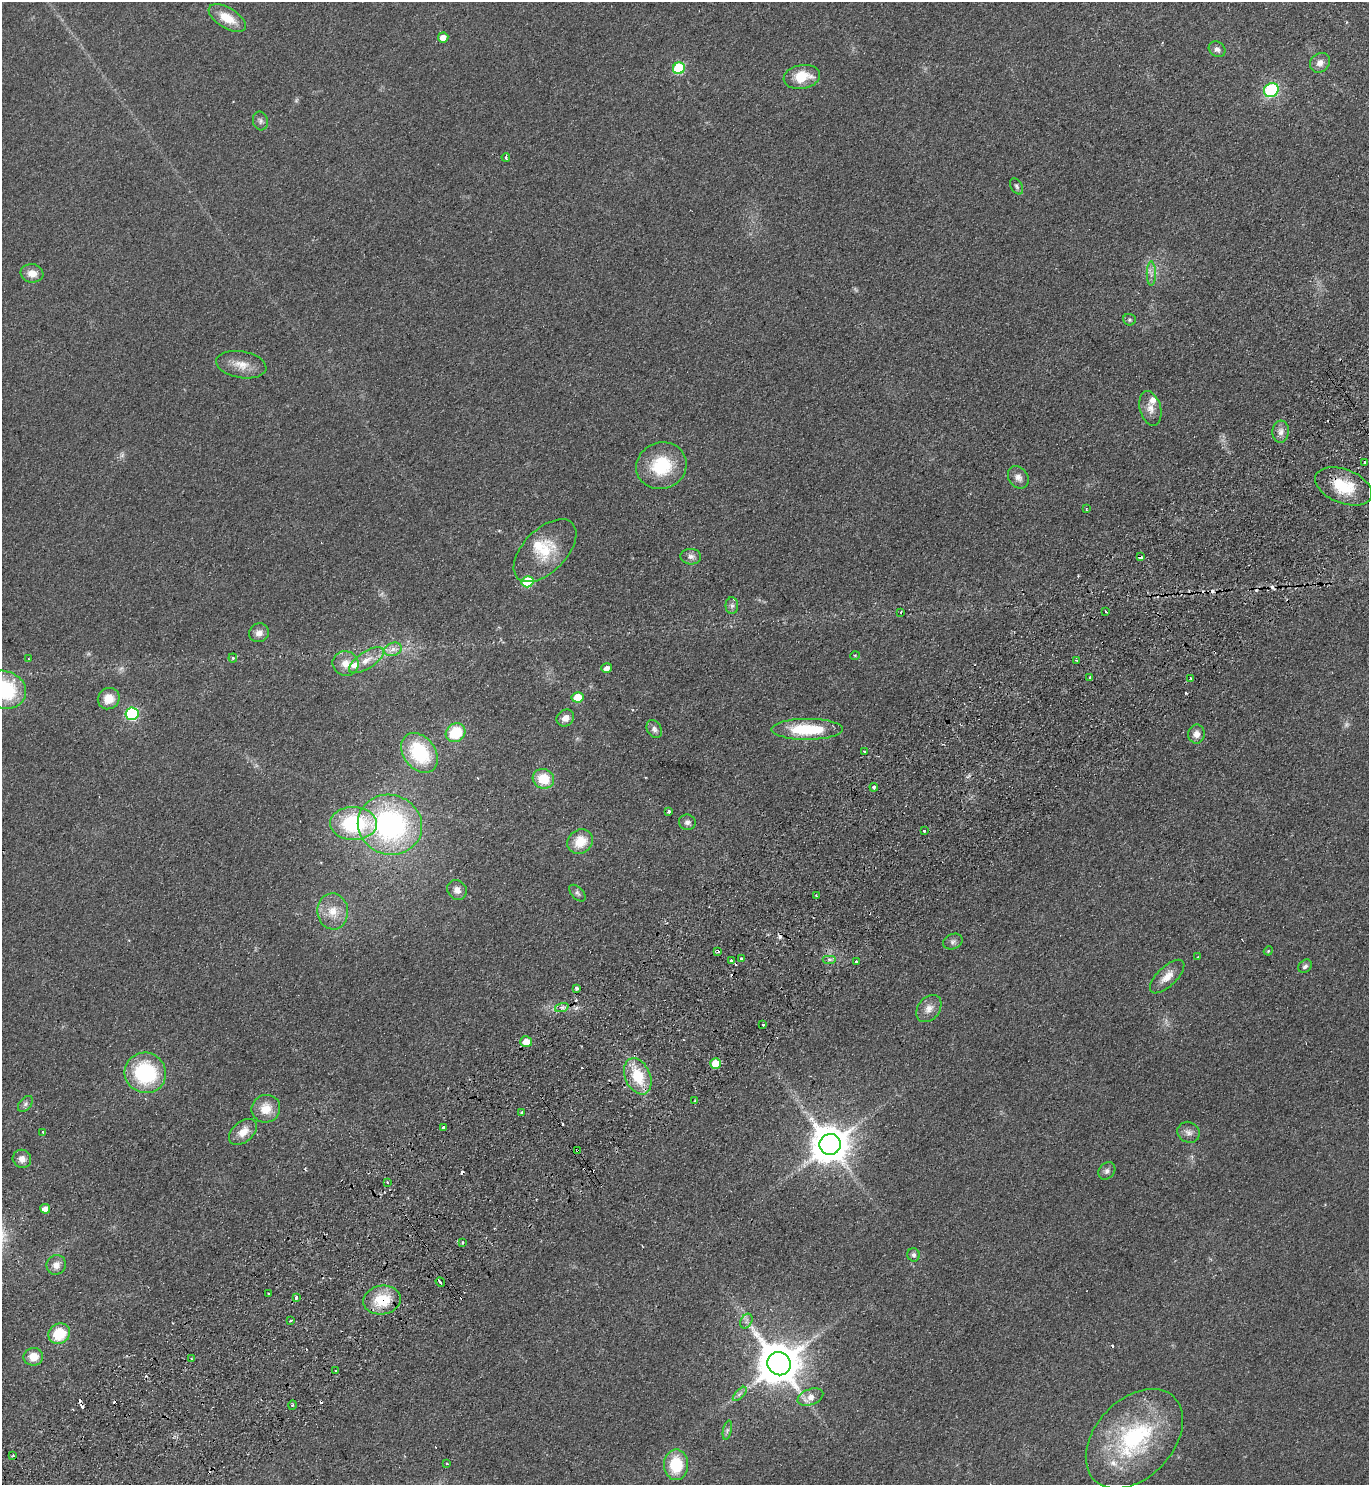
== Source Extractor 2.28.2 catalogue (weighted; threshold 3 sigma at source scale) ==
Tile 7 of 4 x 4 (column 3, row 2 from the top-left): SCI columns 2930-4296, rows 3013-4495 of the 5999 x 6026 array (HDU 1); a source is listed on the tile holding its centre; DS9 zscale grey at full resolution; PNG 1371 x 1487 px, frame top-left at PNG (2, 2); each listed source drawn as its Kron ellipse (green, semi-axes under 4 px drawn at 4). Shown black and unused: <1% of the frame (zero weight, under 2 of 3 exposures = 3% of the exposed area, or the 3 px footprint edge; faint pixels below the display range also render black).
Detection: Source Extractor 2.28.2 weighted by HDU 2 'WHT'; one run over the whole footprint, this tile lists its part. Background 0.0854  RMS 0.0096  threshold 0.0433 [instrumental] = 3 sigma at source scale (4.5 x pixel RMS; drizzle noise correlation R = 1.50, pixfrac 1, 0.05/0.05 arcsec/px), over >= 5 px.
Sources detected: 143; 3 too faint to see at this stretch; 20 cosmic-ray / hot-pixel residue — neither listed nor drawn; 4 inside a brighter listed object's ellipse — not listed separately; the other 116 listed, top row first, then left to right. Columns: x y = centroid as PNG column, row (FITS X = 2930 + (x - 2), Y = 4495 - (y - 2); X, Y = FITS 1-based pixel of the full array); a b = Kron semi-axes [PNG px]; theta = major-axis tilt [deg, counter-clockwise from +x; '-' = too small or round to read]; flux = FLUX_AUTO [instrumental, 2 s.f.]
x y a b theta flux
227 18 21 10 -30 19
443 37 5 5 - 9.1
1217 49 9 7 -35 4
1320 63 11 9 42 6.3
679 68 6 5 - 76
802 77 18 12 10 24
1271 90 8 6 38 95
260 121 9 7 -76 3.2
506 157 4 3 - 1.3
1017 186 9 5 -59 2.4
32 273 11 9 -8 9.1
1151 274 12 4 -90 4.1
1129 320 6 5 - 1.5
241 365 25 13 -10 14
1150 408 18 10 -75 8.1
1281 432 11 8 85 5.2
1365 462 3 3 - 1.2
661 466 25 23 21 46
1018 477 12 9 -56 5.5
1344 486 30 17 -21 33
1086 509 3 2 - 0.85
545 551 39 21 45 35
691 557 10 7 -4 4.6
1140 557 4 4 - 5
527 582 6 5 - 50
732 606 8 6 -90 2.7
901 612 3 2 - 0.77
1106 612 3 2 - 0.78
259 633 10 9 - 5.8
393 649 9 6 19 5
855 655 5 3 - 0.79
233 658 4 4 - 1.2
28 659 3 2 - 1
366 660 20 8 33 11
1076 660 3 3 - 1.1
346 663 13 12 - 10
607 668 5 4 - 5.6
1090 678 3 3 - 5.8
1191 678 3 2 - 0.88
4 690 22 18 -17 80
578 697 6 5 - 22
109 699 11 10 - 13
132 714 6 6 - 110
565 718 9 8 - 6.6
654 729 10 7 -60 3.6
807 729 36 10 0 47
455 733 10 9 - 37
1196 734 9 8 - 6.1
865 751 4 3 - 1.2
420 753 22 16 -53 61
543 779 11 9 -16 24
874 787 4 4 - 3.2
669 811 3 3 - 6
687 822 8 7 - 3.6
354 823 23 16 -1 78
390 825 32 29 -20 180
924 831 3 3 - 1.5
580 842 13 11 36 19
457 890 10 9 - 6.6
577 893 10 6 -47 2.5
816 896 2 2 - 1.1
333 911 18 15 -83 17
953 942 10 7 22 3.2
718 951 4 3 - 1.5
1268 951 4 3 - 0.92
1198 957 3 2 - 0.76
741 959 3 3 - 2.4
829 959 7 4 0 2.3
731 960 3 3 - 2.3
856 962 3 3 - 3.2
1305 966 7 6 - 3
1167 977 22 9 44 11
576 988 3 3 - 3
562 1007 7 4 18 2.6
929 1009 15 11 53 8.4
763 1025 3 3 - 4
526 1042 6 5 - 12
716 1063 5 5 - 20
145 1073 21 20 - 80
638 1076 19 12 -66 33
695 1100 3 2 - 1.5
25 1104 9 6 50 2.7
266 1109 14 13 - 16
522 1113 3 3 - 2.1
444 1127 3 3 - 8.8
43 1132 3 3 - 5.6
243 1132 16 10 41 11
1189 1132 11 10 - 5.4
830 1144 10 10 - 2600
578 1151 3 2 - 2.2
22 1159 9 9 - 6.5
1107 1171 9 7 48 3.6
388 1182 3 2 - 1.6
45 1209 5 4 - 7.2
463 1242 3 2 - 1.1
914 1255 7 6 - 2.6
56 1265 10 9 - 6.5
440 1282 5 3 - 5.7
269 1293 3 2 - 0.99
296 1297 3 3 - 3.8
382 1300 19 14 9 32
290 1321 4 2 - 1
746 1321 8 5 60 3.2
59 1334 11 10 - 30
33 1357 10 8 11 13
191 1359 4 3 - 1.4
779 1364 12 11 - 3500
336 1371 3 2 - 1.3
740 1394 9 3 45 2.4
810 1397 13 8 19 9.7
292 1405 5 3 - 1.1
727 1430 10 4 77 2.3
1134 1439 58 39 47 120
13 1455 2 2 - 1.2
447 1464 4 2 - 0.81
676 1465 15 12 90 37
Overlapping masked pixels (flux is a lower limit): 5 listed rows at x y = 1344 486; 1140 557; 578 1151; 440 1282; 382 1300
Isophote crosses this tile's border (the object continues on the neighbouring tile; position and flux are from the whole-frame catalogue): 1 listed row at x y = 4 690